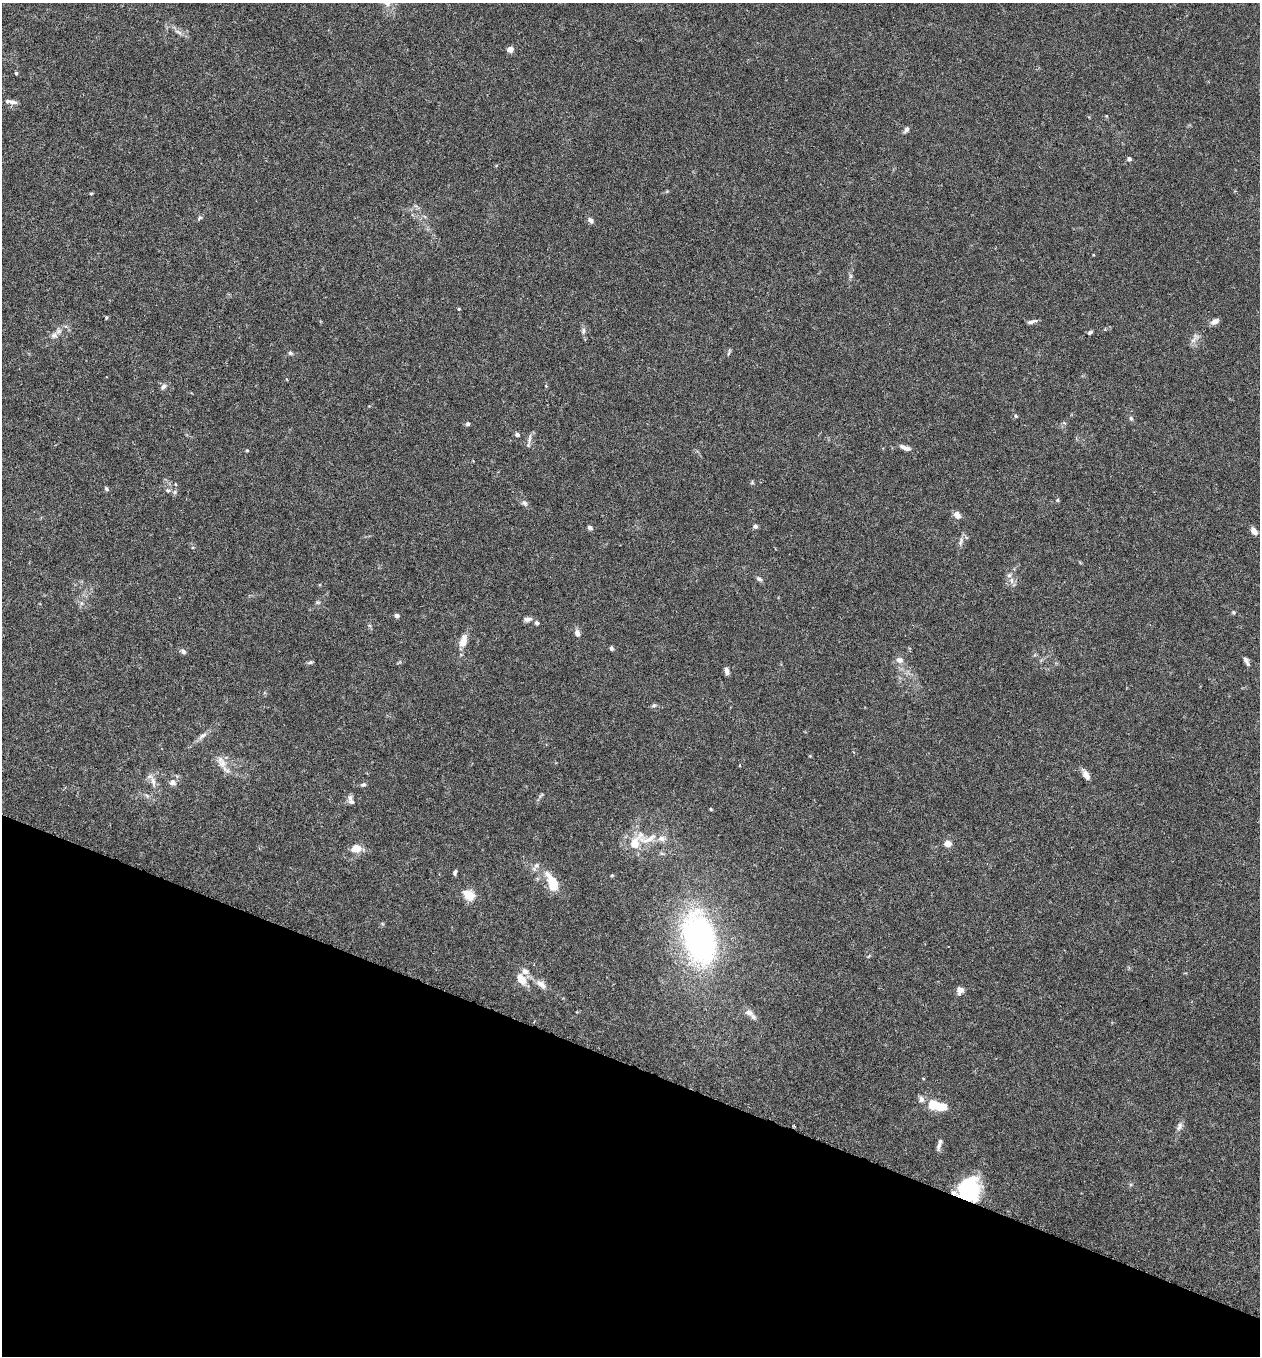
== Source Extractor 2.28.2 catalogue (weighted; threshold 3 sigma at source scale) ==
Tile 15 of 4 x 4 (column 3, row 4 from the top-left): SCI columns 2709-3966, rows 29-1382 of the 5546 x 5470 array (HDU 1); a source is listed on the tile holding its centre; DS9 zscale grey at full resolution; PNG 1262 x 1358 px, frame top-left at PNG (2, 3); no overlay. Shown black and unused: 21% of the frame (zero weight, under 3 of 6 exposures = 3% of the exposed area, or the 3 px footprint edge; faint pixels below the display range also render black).
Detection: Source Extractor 2.28.2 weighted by HDU 2 'WHT'; one run over the whole footprint, this tile lists its part. Background 0.0169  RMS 0.002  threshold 0.00799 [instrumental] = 3 sigma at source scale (4.09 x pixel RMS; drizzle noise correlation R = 1.36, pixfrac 0.8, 0.05/0.05 arcsec/px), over >= 5 px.
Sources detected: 94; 3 inside a brighter object's white glare — not listed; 8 inside a brighter listed object's ellipse — not listed separately; the other 83 listed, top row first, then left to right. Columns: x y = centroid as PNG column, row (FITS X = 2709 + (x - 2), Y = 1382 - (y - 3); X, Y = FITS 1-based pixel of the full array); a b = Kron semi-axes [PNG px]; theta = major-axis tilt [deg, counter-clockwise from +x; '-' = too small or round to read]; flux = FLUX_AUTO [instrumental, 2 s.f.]
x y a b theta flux
179 32 11 4 -27 0.65
510 49 6 5 - 1.4
16 73 4 4 - 0.21
13 102 11 6 -13 0.75
1106 116 4 4 - 0.17
906 130 9 5 59 0.5
1129 159 5 4 - 0.5
91 193 4 4 - 0.19
199 218 8 4 29 0.32
590 220 8 6 -45 0.62
459 309 4 4 - 0.17
106 318 5 3 - 0.17
1032 322 12 4 17 0.55
1215 322 10 6 25 0.89
583 331 9 5 77 0.47
1090 332 6 4 29 0.31
54 335 10 7 8 0.76
1195 338 18 5 53 0.81
729 352 12 3 69 0.25
290 353 6 5 - 0.33
106 377 3 2 - 0.12
286 379 4 3 - 0.15
164 386 8 6 49 0.66
1016 416 6 4 -29 0.23
1131 418 6 5 - 0.3
467 424 5 5 - 0.29
517 435 6 5 - 0.44
528 445 10 5 74 0.44
907 448 12 6 -12 0.71
247 450 4 4 - 0.17
107 489 6 5 - 0.32
168 490 7 5 -42 0.39
1057 500 4 3 - 0.31
524 503 8 6 -34 0.48
957 515 8 6 -59 1.2
755 526 5 5 - 0.5
590 528 5 4 - 0.51
1254 531 9 6 -55 0.96
961 542 13 4 75 0.63
759 579 8 5 -32 0.46
1011 580 9 6 -84 0.73
318 602 6 4 17 0.24
1233 612 5 4 - 0.24
397 616 6 5 - 0.47
528 619 11 6 8 0.64
537 623 6 5 - 0.33
577 633 8 6 -76 0.81
463 641 18 9 74 1.8
611 648 6 4 -60 0.31
183 652 8 6 -48 0.44
899 660 9 7 -2 0.95
1246 661 9 7 -75 0.52
310 662 7 5 21 0.3
726 671 9 5 -84 0.73
654 705 7 3 19 0.3
202 736 15 5 31 0.79
222 764 11 10 - 1.4
740 765 4 2 - 0.15
1086 775 14 7 -60 1
153 782 16 6 -80 1.1
173 782 8 7 - 0.8
363 785 7 5 21 0.35
147 796 7 4 -57 0.31
351 801 12 6 -69 0.75
711 809 5 4 - 0.17
648 839 35 11 16 3.7
948 843 7 6 - 1.3
356 848 10 8 4 2.3
455 872 6 4 72 0.36
612 875 4 4 - 0.18
553 881 29 11 -50 3.6
469 895 14 10 -40 2.6
699 938 49 29 -76 46
525 971 11 8 -22 0.95
521 979 11 7 -54 2.4
541 984 14 7 -39 1.3
960 990 7 6 - 1.4
749 1013 13 9 -31 1.1
933 1105 17 10 -17 4
794 1126 4 2 - 0.18
1179 1126 12 6 75 0.72
939 1144 16 5 74 0.73
968 1187 23 15 19 11
Overlapping masked pixels (flux is a lower limit): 2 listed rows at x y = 794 1126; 968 1187